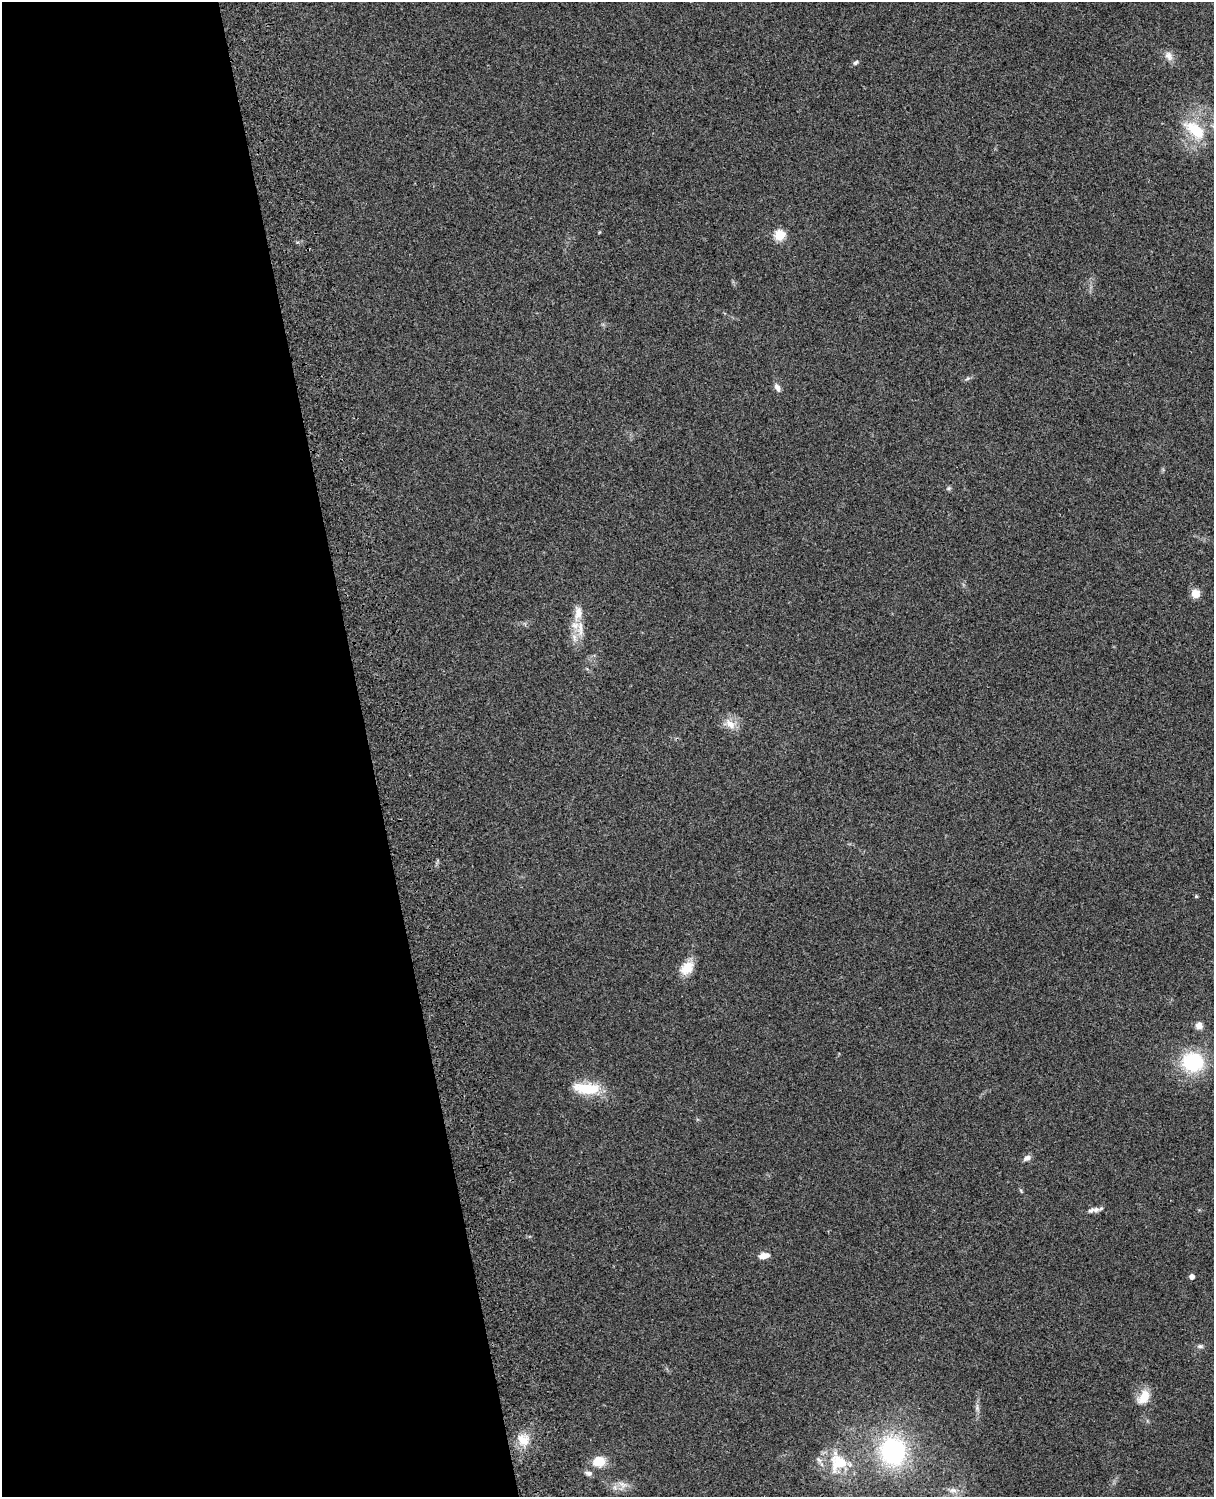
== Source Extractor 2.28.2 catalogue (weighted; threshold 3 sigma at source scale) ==
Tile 5 of 4 x 3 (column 1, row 2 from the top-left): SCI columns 119-1330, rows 1661-3155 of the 5089 x 4928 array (HDU 1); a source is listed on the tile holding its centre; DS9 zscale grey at full resolution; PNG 1216 x 1499 px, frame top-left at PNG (2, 2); no overlay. Shown black and unused: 30% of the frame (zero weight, under 3 of 4 exposures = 6% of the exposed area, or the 3 px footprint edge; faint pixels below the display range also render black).
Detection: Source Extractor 2.28.2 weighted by HDU 2 'WHT'; one run over the whole footprint, this tile lists its part. Background 0.228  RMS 0.0083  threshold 0.0375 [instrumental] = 3 sigma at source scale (4.5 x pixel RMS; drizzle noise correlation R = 1.50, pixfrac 1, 0.05/0.05 arcsec/px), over >= 5 px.
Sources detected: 32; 1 inside a brighter object's white glare — not listed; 2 inside a brighter listed object's ellipse — not listed separately; the other 29 listed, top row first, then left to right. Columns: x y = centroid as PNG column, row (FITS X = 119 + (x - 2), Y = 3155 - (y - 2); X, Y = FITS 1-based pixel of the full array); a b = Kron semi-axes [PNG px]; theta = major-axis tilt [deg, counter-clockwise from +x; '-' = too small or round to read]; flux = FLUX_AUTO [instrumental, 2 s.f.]
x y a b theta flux
1169 56 13 9 -59 5.5
856 62 7 5 43 1.7
1195 130 31 14 -39 30
779 235 5 5 - 52
967 379 6 4 20 1.4
777 387 12 6 -63 3.5
949 488 6 5 - 1.4
1195 593 9 8 - 9
578 613 21 10 86 9.8
730 724 19 10 -48 8.6
1196 896 4 4 - 1.1
687 968 18 13 43 13
1199 1025 8 8 - 5.1
1193 1062 21 18 -6 59
585 1087 35 14 4 24
1027 1158 9 6 27 3.7
1091 1210 11 6 30 3.2
764 1256 11 6 10 6.4
1192 1276 5 4 - 4.3
1200 1346 8 5 0 2
1144 1397 18 12 56 13
977 1408 8 5 -80 2.2
523 1440 18 13 -37 13
893 1451 30 26 -78 110
599 1461 17 13 7 13
838 1462 30 27 89 37
588 1473 9 6 -18 2.7
622 1484 14 6 -29 5
953 1490 11 6 -1 4.3